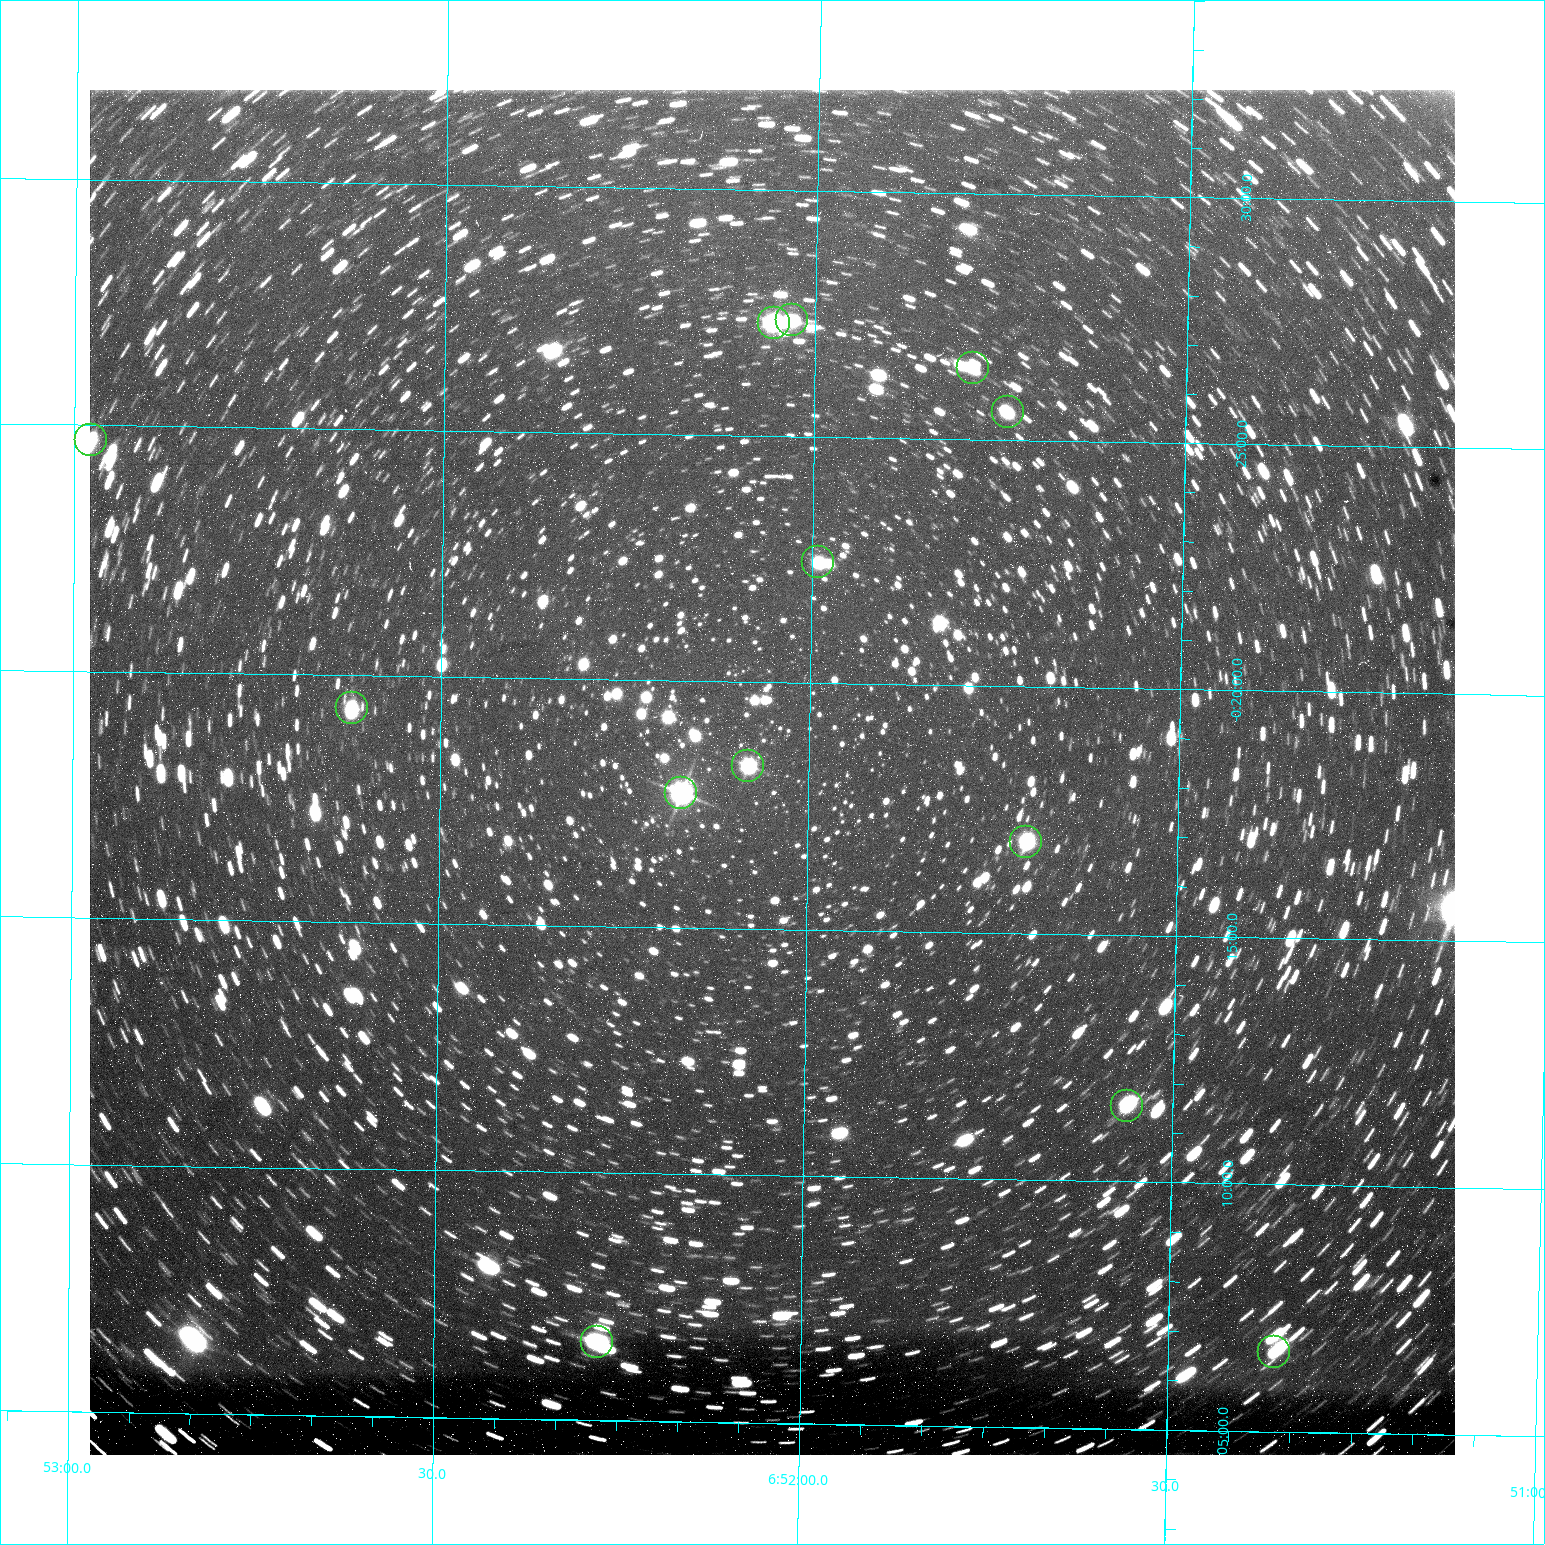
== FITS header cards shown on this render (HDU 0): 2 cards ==
NAXIS1  =                 1365 /fastest changing axis
NAXIS2  =                 1365 /next to fastest changing axis

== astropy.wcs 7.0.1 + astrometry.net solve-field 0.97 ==
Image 1365 x 1365 px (HDU 0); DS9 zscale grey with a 90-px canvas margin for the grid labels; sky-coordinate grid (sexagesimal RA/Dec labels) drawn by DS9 from the SOLVED WCS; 13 Tycho-2 reference stars matched to detected sources circled (green)
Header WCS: RA---TAN/DEC--TAN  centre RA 06:52:03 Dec -00:18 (103.01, -0.30 deg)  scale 1.22 arcsec/px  FOV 27.7' x 27.7'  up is +179 deg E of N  parity flipped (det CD > 0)
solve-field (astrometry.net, Tycho-2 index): VERIFIED the header's WCS against the Tycho-2 star catalogue (13 matches, 3 conflicts) and refined it, rather than solving blind
Solved WCS: RA---TAN-SIP/DEC--TAN-SIP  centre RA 06:52:03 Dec -00:18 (103.01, -0.30 deg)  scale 1.22 arcsec/px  FOV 27.7' x 27.7'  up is +179 deg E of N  parity flipped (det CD > 0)
The solver's refit moves the header's centre by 0.88 arcsec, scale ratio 1.001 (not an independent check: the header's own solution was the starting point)
Tycho-2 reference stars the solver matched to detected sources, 13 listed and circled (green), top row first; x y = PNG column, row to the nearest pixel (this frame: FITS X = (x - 90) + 1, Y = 1365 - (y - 90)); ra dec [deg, ICRS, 3 dp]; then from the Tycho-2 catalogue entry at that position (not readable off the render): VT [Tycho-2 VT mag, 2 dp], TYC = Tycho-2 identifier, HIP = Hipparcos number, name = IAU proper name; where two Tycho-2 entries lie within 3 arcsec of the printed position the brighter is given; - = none
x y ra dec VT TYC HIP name
792 320 103.008 -0.456 10.52 4800-923-1 - -
774 323 103.014 -0.455 10.17 4800-1475-1 - -
973 368 102.947 -0.441 11.03 4800-2583-1 - -
1008 412 102.935 -0.426 11.15 4800-249-1 - -
91 440 103.244 -0.412 10.70 4801-1631-1 - -
818 562 102.998 -0.374 11.01 4800-1403-1 - -
352 708 103.155 -0.322 11.02 4801-48-1 - -
748 766 103.021 -0.305 9.51 4800-1727-1 - -
681 793 103.043 -0.296 8.36 4800-1343-1 32977 -
1026 842 102.926 -0.281 10.67 4800-765-1 - -
1127 1106 102.891 -0.192 10.69 4800-469-1 - -
597 1342 103.069 -0.110 10.30 4800-2617-1 - -
1274 1352 102.839 -0.110 10.73 4800-214-1 - -